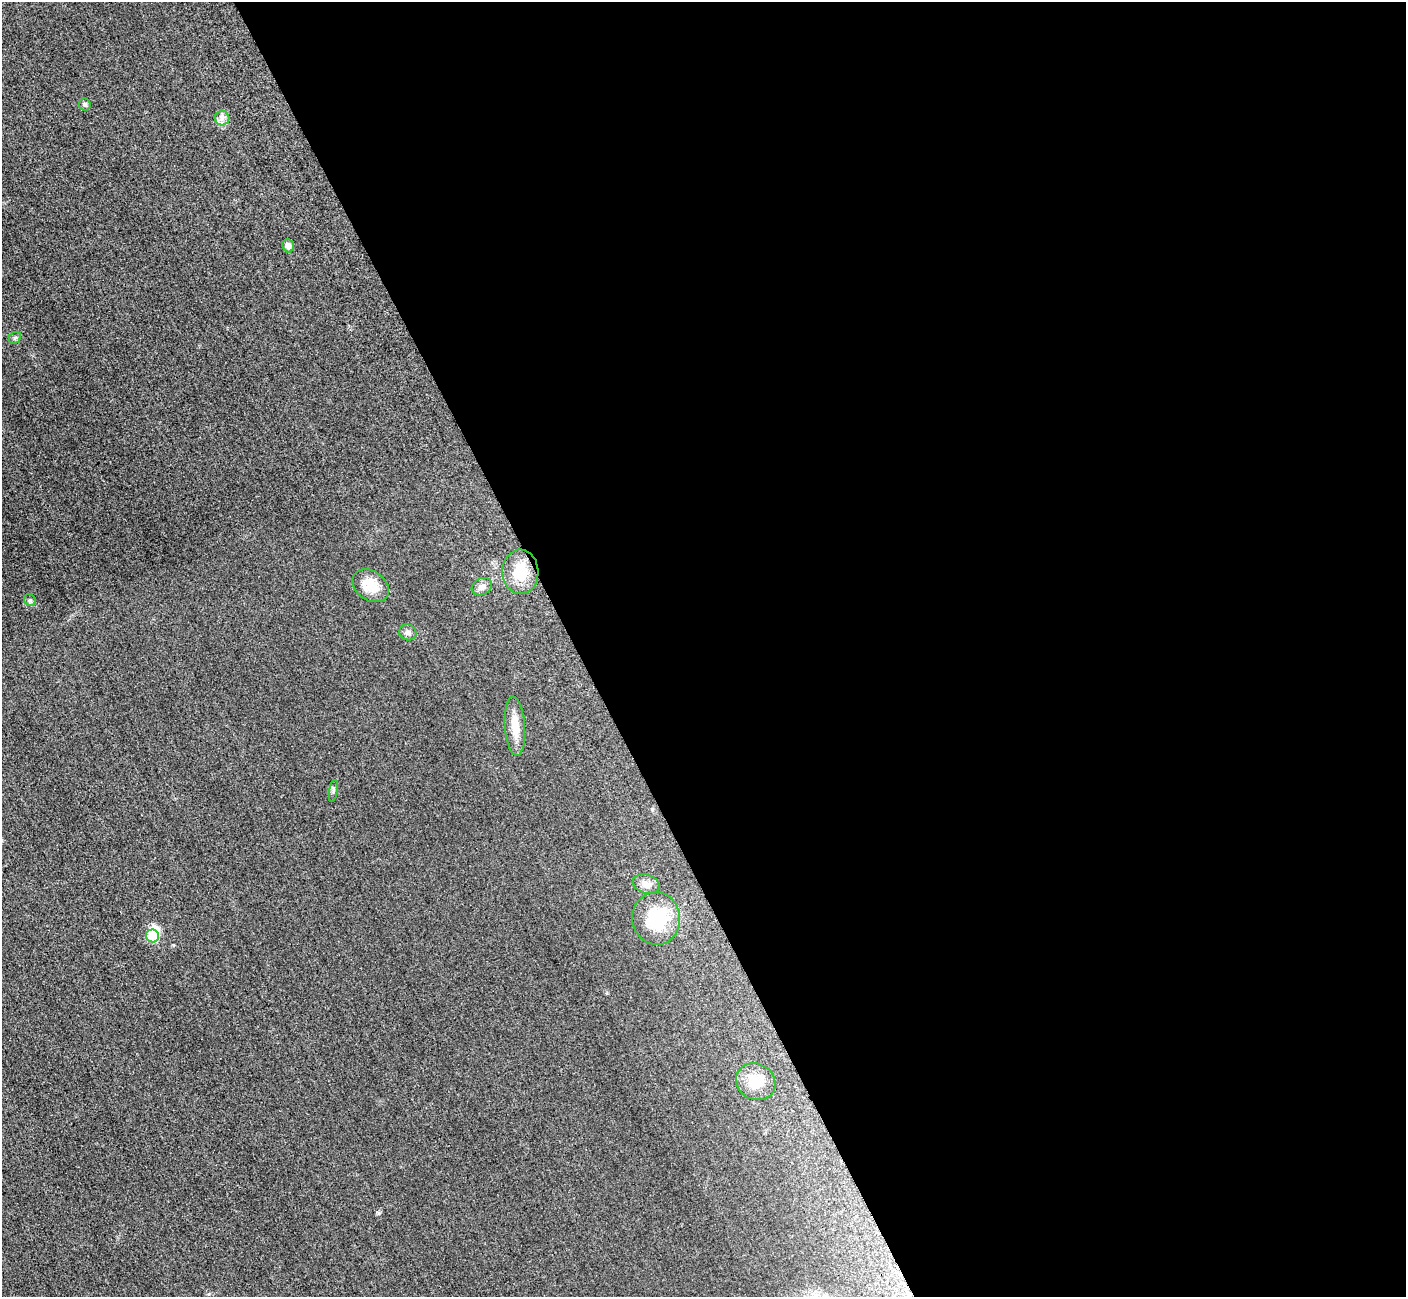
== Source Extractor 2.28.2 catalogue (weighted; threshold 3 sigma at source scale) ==
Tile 8 of 4 x 4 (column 4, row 2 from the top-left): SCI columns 4280-5683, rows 2784-4078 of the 5705 x 5671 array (HDU 1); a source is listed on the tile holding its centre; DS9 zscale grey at full resolution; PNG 1408 x 1299 px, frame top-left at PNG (2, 2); each listed source drawn as its Kron ellipse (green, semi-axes under 4 px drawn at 4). Shown black and unused: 59% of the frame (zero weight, under 3 of 5 exposures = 4% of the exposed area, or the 3 px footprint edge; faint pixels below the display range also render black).
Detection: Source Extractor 2.28.2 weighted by HDU 2 'WHT'; one run over the whole footprint, this tile lists its part. Background 0.0196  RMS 0.0051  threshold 0.0227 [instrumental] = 3 sigma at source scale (4.5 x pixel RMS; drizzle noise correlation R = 1.50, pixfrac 1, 0.05/0.05 arcsec/px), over >= 5 px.
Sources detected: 16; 1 inside a brighter object's white glare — neither listed nor drawn; the other 15 listed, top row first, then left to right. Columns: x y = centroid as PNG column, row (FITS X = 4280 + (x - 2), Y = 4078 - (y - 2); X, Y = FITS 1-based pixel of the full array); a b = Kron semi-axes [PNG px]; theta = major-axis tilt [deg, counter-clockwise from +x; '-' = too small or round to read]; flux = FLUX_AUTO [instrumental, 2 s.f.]
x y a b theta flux
85 104 6 6 - 0.91
222 118 7 7 - 2
288 246 7 5 -69 2.5
15 338 7 5 45 0.97
520 572 22 18 -87 14
371 586 20 14 -35 10
482 587 10 8 28 2.7
30 600 6 5 - 0.96
408 632 9 8 - 1.6
515 726 29 10 -86 8.4
333 791 11 3 80 0.93
646 884 14 9 -19 3.7
656 918 26 24 -85 23
152 936 7 6 - 15
756 1082 20 18 -28 9.7
Unlisted compact peaks at least as high as the median listed source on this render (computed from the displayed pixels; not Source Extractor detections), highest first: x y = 379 1213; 173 945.